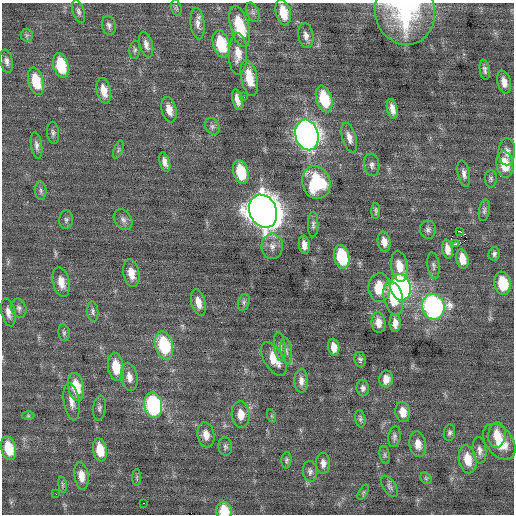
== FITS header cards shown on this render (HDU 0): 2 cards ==
NAXIS1  =                  512 / Axis length
NAXIS2  =                  512 / Axis length

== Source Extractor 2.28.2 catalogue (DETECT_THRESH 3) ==
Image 512 x 512 px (HDU 0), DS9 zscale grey, 1 PNG px = 1 image px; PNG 516 x 516 px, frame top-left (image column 1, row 512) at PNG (2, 3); each listed source drawn as its Kron ellipse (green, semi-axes under 4 px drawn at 4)
Background 0.00936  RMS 0.76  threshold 2.28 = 3 sigma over >= 5 px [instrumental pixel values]
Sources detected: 119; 1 with non-positive FLUX_AUTO (blend fragments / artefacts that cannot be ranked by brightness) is neither listed nor drawn; the other 118 listed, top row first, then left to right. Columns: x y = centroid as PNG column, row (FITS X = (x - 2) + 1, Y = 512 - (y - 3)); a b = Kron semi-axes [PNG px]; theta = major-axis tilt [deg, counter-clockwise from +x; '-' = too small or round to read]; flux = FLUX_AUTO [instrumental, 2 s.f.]
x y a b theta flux
176 8 8 5 -74 100
78 11 12 6 -72 170
253 12 10 6 -69 160
283 12 13 7 -77 1100
405 12 33 30 -75 5600
198 24 16 7 -84 340
109 25 10 7 -76 190
240 26 21 9 -75 2100
27 35 6 6 - 110
306 36 13 7 -79 310
221 44 14 8 -74 2200
146 45 13 6 -74 290
135 50 9 5 84 120
238 54 21 9 90 700
6 61 11 6 -78 230
61 66 12 7 -76 2000
485 70 10 5 -81 160
249 78 18 8 -79 1100
36 81 14 7 -75 1500
504 82 11 6 -77 410
104 91 13 7 -78 640
244 97 3 3 - 50
324 99 14 8 -73 2200
237 100 10 5 -76 420
392 109 10 5 -77 390
169 110 13 7 -76 490
212 126 8 7 - 160
53 133 11 6 -85 150
307 135 15 11 -75 34000
349 138 15 7 -73 360
37 145 13 5 -81 220
118 150 9 4 69 97
507 152 13 8 89 330
165 162 10 5 -73 300
505 164 13 8 -83 1200
372 165 11 7 -82 220
241 172 12 7 -75 1800
464 174 14 6 -78 250
491 179 9 6 89 130
316 182 16 14 -71 3600
41 191 9 5 -86 130
484 210 11 5 80 140
263 211 17 13 -67 92000
376 211 8 4 89 110
66 220 9 7 85 150
123 220 11 8 -57 240
313 224 13 5 90 160
428 230 9 8 - 190
459 231 4 2 - 2100
384 242 10 6 -80 410
455 243 4 2 - 76
304 245 9 5 -84 360
272 246 12 10 90 400
447 249 9 5 -81 410
494 254 6 5 - 140
342 257 12 7 -77 3100
462 259 10 6 -77 650
399 266 15 8 -82 810
433 266 13 6 -82 180
131 273 14 8 -79 620
61 282 15 8 -77 600
503 283 12 8 -80 1900
400 287 13 10 -79 14000
379 288 14 11 -88 1300
393 298 17 9 -77 1300
244 302 9 5 73 140
198 303 13 7 -76 500
433 307 13 11 -75 14000
19 308 10 7 -68 180
93 311 10 5 -85 140
8 312 14 6 -78 350
379 323 10 7 -84 460
395 323 9 5 -89 400
64 333 8 5 -81 120
164 345 14 9 -76 3100
280 347 14 5 -83 230
334 347 9 5 -81 510
286 351 13 5 -82 230
274 359 19 9 -59 940
360 359 7 6 - 130
116 367 14 8 -80 1200
129 377 14 8 -80 420
386 379 8 6 83 470
301 381 12 7 90 290
76 387 14 8 -78 1300
363 388 8 6 -89 170
71 402 19 7 -80 440
153 405 13 9 -80 6900
99 408 12 6 83 160
403 412 10 7 -80 580
241 414 13 9 -85 660
28 416 6 4 0 76
272 416 6 4 -71 67
360 419 9 5 -82 110
449 433 8 5 81 130
206 435 12 8 -80 470
497 435 13 8 85 720
394 437 10 6 81 170
499 442 20 13 -52 1400
418 444 13 8 -81 510
225 447 9 7 -84 150
8 448 12 7 -76 1300
100 450 12 7 -80 1100
480 450 13 6 -84 270
385 455 9 5 -78 99
468 459 14 8 -79 930
286 460 8 5 86 110
323 463 10 7 -87 300
310 471 10 7 -83 180
81 476 13 7 -82 520
137 477 8 4 90 92
426 478 6 5 - 78
62 485 8 4 -82 90
389 486 12 6 -57 180
363 492 8 4 60 81
56 494 2 2 - 31
143 503 3 2 - 100
224 511 9 8 - 1300
At the frame edge (FLAGS 8, measured only in part): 2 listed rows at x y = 405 12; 224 511
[1 non-positive-flux detection neither listed nor drawn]